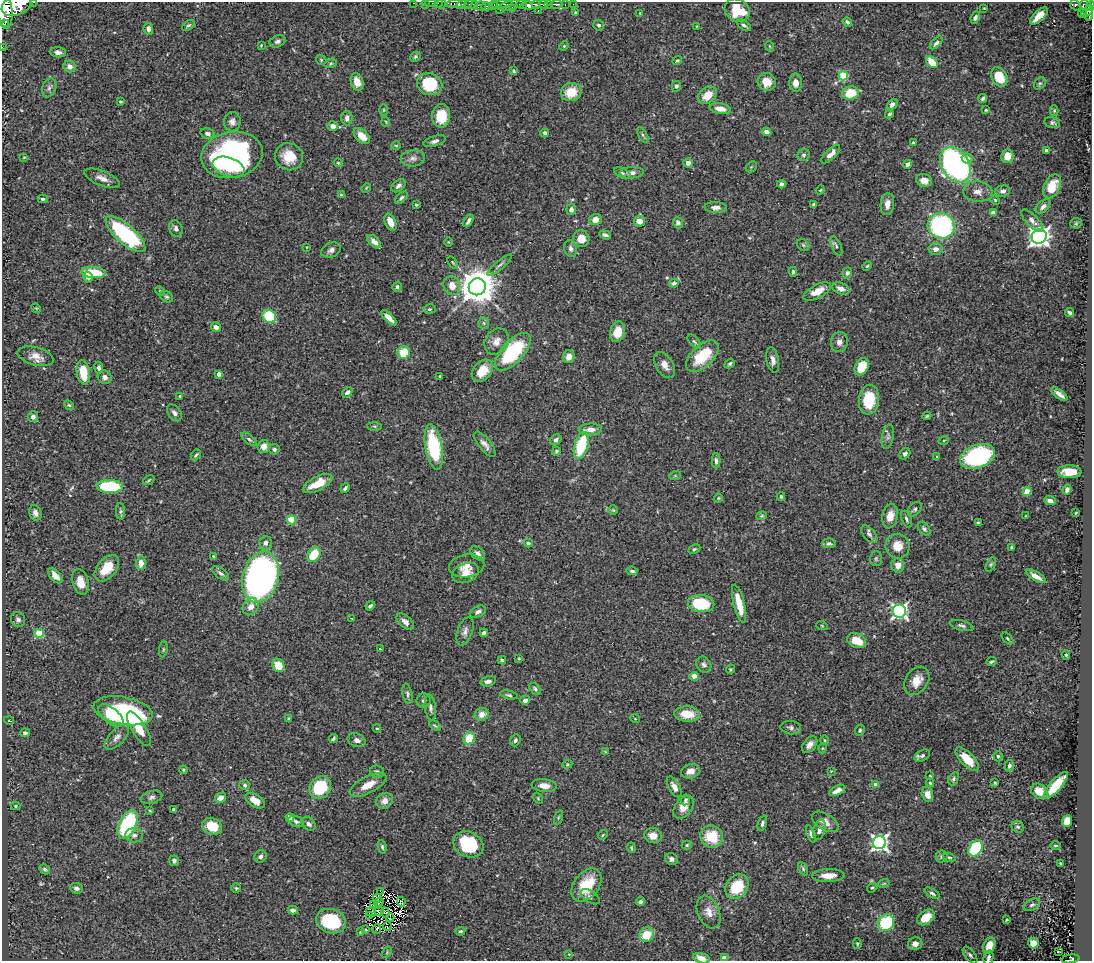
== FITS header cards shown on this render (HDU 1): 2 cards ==
NAXIS1  =                 1090
NAXIS2  =                  959

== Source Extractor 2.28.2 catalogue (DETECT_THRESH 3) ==
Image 1090 x 959 px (HDU 1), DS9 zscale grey, 1 PNG px = 1 image px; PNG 1094 x 963 px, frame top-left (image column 1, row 959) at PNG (2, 2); each listed source drawn as its Kron ellipse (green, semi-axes under 4 px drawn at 4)
Background 0.65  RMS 0.027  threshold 0.0798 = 3 sigma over >= 5 px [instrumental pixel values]
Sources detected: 433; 4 with non-positive FLUX_AUTO (blend fragments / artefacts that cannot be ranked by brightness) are neither listed nor drawn; the other 429 listed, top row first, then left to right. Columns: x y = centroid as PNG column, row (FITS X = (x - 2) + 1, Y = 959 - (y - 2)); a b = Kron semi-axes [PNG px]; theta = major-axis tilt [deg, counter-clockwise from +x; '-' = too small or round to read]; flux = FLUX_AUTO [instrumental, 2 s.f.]
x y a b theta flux
34 2 3 2 - 48
414 3 3 2 - 25
425 3 2 2 - 8.7
431 3 6 2 0 18
438 3 2 2 - 21
442 4 5 2 - 24
457 4 10 4 5 710
464 4 9 4 14 320
471 4 7 3 0 560
502 4 11 4 13 340
522 4 5 3 - 830
536 4 4 3 - 320
543 4 5 3 - 740
548 4 3 3 - 300
556 4 6 3 2 290
565 4 3 3 - 83
573 4 2 2 - 19
17 5 16 10 24 4800
494 5 5 3 - 120
511 5 13 4 15 440
528 5 5 4 - 1200
1075 5 6 4 -52 190
480 6 6 4 12 140
1085 6 6 5 - 390
1090 6 5 3 - 300
486 7 4 3 - 140
984 8 3 2 - 1.2
4 9 19 8 -83 5000
512 9 3 2 - 190
500 10 2 2 - 17
737 10 13 11 -34 68
538 11 3 2 - 35
1087 11 7 3 47 330
575 12 3 2 - 1.7
640 13 3 3 - 1.3
1083 14 4 3 - 93
1089 15 6 4 76 340
1039 16 11 5 43 23
975 17 6 4 66 4.3
847 22 5 3 - 3.4
5 23 2 2 - 4900
188 25 7 4 35 3.3
599 25 5 5 - 3.8
744 25 8 4 -34 4.5
697 26 3 2 - 1.1
148 29 6 4 -84 5.7
277 41 8 6 23 5.3
936 43 8 4 44 4.4
261 45 3 2 - 1.5
564 46 5 4 - 1.9
769 46 5 3 - 1.5
2 47 2 2 - 5.7
58 52 8 5 -5 7.2
415 57 5 4 - 3.1
321 60 5 4 - 2.3
677 61 5 4 - 2.6
932 62 7 4 -45 36
331 63 6 4 17 2.8
70 66 6 5 - 11
514 71 3 3 - 2.5
843 76 5 4 - 82
999 77 10 7 -59 47
357 82 9 6 -73 20
767 82 9 8 - 25
796 83 9 6 -88 11
1040 83 6 5 - 3.1
430 84 13 10 -21 90
676 86 5 4 - 4.9
49 88 10 6 68 6.5
571 92 10 9 - 37
850 93 8 6 11 45
707 95 10 7 38 28
983 98 4 3 - 3.8
120 101 3 2 - 1.7
892 104 6 4 48 8
720 109 11 5 -10 14
384 110 6 4 89 1.7
986 110 3 3 - 1.4
1054 110 5 4 - 2
889 114 4 4 - 3.5
441 116 12 9 87 46
347 118 7 5 90 7.1
232 122 9 8 - 9.1
386 122 5 3 - 1.5
1052 123 8 5 -13 3.9
333 126 5 4 - 9.9
766 132 5 4 - 9.9
207 133 7 5 -14 5.8
545 133 4 4 - 4.7
643 135 9 3 -61 3.5
362 136 10 6 -46 19
434 141 11 5 18 5.9
913 143 4 4 - 2.8
396 145 5 3 - 1.6
1046 150 3 3 - 3.1
831 154 12 5 45 13
232 155 31 23 11 380
804 155 6 5 - 3.8
1007 156 7 6 - 22
24 157 3 2 - 1.2
289 157 14 13 - 37
413 158 12 8 6 10
967 158 5 5 - 13
338 163 4 4 - 1.9
688 163 5 4 - 8.5
907 164 4 4 - 6.1
955 165 19 14 -57 480
229 167 16 9 -19 43
751 167 6 4 44 2.6
622 173 9 4 -25 3.7
631 173 12 6 5 8.2
102 178 19 7 -22 14
924 180 8 6 -21 13
781 184 4 4 - 4.7
398 186 8 5 41 5.7
1052 186 13 8 64 27
366 188 5 4 - 1.7
820 190 4 3 - 1.6
1003 191 7 5 5 6.6
978 192 15 10 -4 14
341 195 4 3 - 1.7
401 198 8 4 44 3.9
43 199 5 3 - 2.9
995 200 5 4 - 2.4
814 204 4 3 - 3.4
887 204 11 6 82 13
416 205 3 3 - 2.4
1043 206 9 5 43 6.2
716 207 11 5 -2 7.4
571 209 5 4 - 7.1
993 213 4 4 - 16
595 220 6 5 - 15
468 221 7 3 59 4.5
640 221 5 5 - 18
1032 221 14 6 -46 9.3
390 222 9 5 -66 22
678 223 6 5 - 6.1
1076 223 6 5 - 2.6
941 226 13 12 - 260
176 228 8 6 -65 6.5
125 234 25 9 -41 230
605 235 6 3 -20 4.9
1039 237 7 7 - 1000
581 239 8 8 - 19
374 242 8 5 -42 9.6
448 242 4 3 - 1.3
803 245 7 5 -46 3.3
836 246 10 4 -66 4.4
307 247 4 2 - 1.1
571 249 8 6 -73 6.5
935 249 7 6 - 8.9
331 250 10 7 24 7.4
453 262 6 4 -53 2.5
500 265 16 3 39 4.7
867 266 5 4 - 1.9
93 272 12 5 -6 56
793 272 5 4 - 2.6
847 273 6 5 - 4
88 277 6 4 -58 7.7
674 283 5 4 - 4.9
452 286 10 8 -64 20
397 287 5 4 - 4.7
477 287 9 8 - 4500
841 288 9 5 -23 9.3
160 291 5 4 - 2.2
817 292 15 6 27 20
166 297 7 5 -37 3.3
36 308 5 4 - 1.9
430 309 6 5 - 3.3
1070 313 4 3 - 4.1
269 316 7 6 - 96
389 318 10 4 -45 12
484 323 6 5 - 2.8
216 327 5 4 - 8.6
618 332 10 7 75 32
694 341 8 4 -47 3.2
496 342 14 11 58 16
839 342 10 8 79 9.1
513 352 23 10 47 160
404 353 6 6 - 49
35 356 18 9 -15 17
569 356 7 5 68 13
702 356 20 10 43 68
773 360 13 6 -79 9.5
730 364 6 4 40 2.9
665 365 14 8 -60 15
862 367 9 6 62 43
99 368 6 4 -80 4.7
482 371 12 9 49 31
83 373 12 6 -81 46
219 374 4 4 - 14
440 376 4 2 - 2
105 377 7 6 - 7.1
347 392 6 4 40 5.5
1059 394 10 4 -37 9
180 396 3 3 - 1.9
869 400 15 10 81 65
69 405 5 4 - 2.2
174 413 9 6 -54 6.5
927 416 4 3 - 2.4
33 417 5 5 - 7.1
374 426 7 4 -1 2.4
590 430 11 6 3 15
888 436 12 5 79 6.5
249 439 9 4 -39 4.4
556 440 6 5 - 5.2
944 440 5 3 - 1.7
485 444 15 6 -51 10
581 446 14 6 74 97
264 447 6 6 - 14
434 447 23 8 -80 150
274 449 5 5 - 5
556 451 4 3 - 3.1
905 454 6 5 - 5.7
196 455 6 3 50 2.8
937 456 3 3 - 1.4
978 456 18 11 19 260
716 461 8 4 -88 5.1
1070 472 12 6 -2 30
675 476 6 4 18 2.2
149 480 6 3 36 2.2
318 484 16 7 26 34
110 486 13 6 -2 110
345 488 5 3 - 3.7
1067 489 5 3 - 6
1027 491 5 4 - 33
781 496 4 3 - 2.6
718 498 4 4 - 2
1050 501 6 4 -22 7.8
915 509 8 5 47 4.2
613 510 4 4 - 2.2
121 511 8 4 -87 3.5
35 513 8 6 -70 7.7
1076 513 3 2 - 1.5
762 516 5 4 - 2.1
890 516 12 8 78 18
1026 516 3 3 - 1.5
906 519 8 4 -69 4.2
292 520 4 4 - 68
978 523 4 3 - 1.9
924 529 7 5 -49 4.2
869 534 10 6 -48 6
265 543 7 6 - 7.5
528 543 4 3 - 2.6
829 543 7 5 3 4.2
897 546 12 12 - 27
1011 547 3 3 - 2.2
694 549 6 4 27 2.5
478 553 8 5 -43 7.4
314 555 8 6 56 56
214 556 4 4 - 2.6
876 559 7 6 - 3.4
141 563 7 5 88 19
991 564 8 4 62 3.1
898 565 7 6 - 15
467 566 18 11 9 18
107 568 15 9 50 39
632 571 6 4 -7 3.2
220 573 10 5 -38 5.4
465 573 14 9 20 17
55 576 9 5 -49 13
1036 576 11 4 -31 12
261 577 26 18 76 650
80 582 13 8 -74 25
701 603 13 8 -5 86
739 603 19 5 -76 33
370 606 5 3 - 4
251 607 9 7 53 14
899 611 6 6 - 500
478 612 8 5 28 7.1
352 619 4 2 - 1.3
18 620 7 7 - 5.3
405 622 10 6 -42 9
822 626 6 3 -20 1.9
962 626 12 5 -15 4.8
465 631 15 7 71 9.1
39 633 5 4 - 68
484 633 4 3 - 4.7
1007 639 7 3 -46 2.3
857 641 10 7 -23 32
163 649 8 4 82 2.7
380 649 3 3 - 1.4
1066 655 5 4 - 2.3
519 658 4 3 - 1.8
502 660 4 3 - 2.9
991 662 5 3 - 3.2
278 665 7 6 - 31
704 665 8 7 - 5.5
730 669 5 4 - 2.2
694 676 4 4 - 12
488 681 8 5 15 7
917 681 15 11 56 22
535 689 7 4 -46 3.5
407 694 10 4 -79 4.3
509 695 9 4 -13 3.4
525 700 5 4 - 7.7
424 701 7 7 - 5.1
430 707 13 5 -83 6.7
123 711 30 13 -11 250
482 714 7 6 - 15
687 714 12 7 -4 36
111 716 15 7 -39 35
288 718 4 3 - 1.7
635 719 5 3 - 1.3
9 721 5 3 - 1.4
435 726 7 4 -31 2.7
791 727 10 6 -7 5.7
377 728 4 4 - 1.6
139 729 20 7 -59 54
860 730 6 4 70 2.9
25 733 5 4 - 4
117 737 16 7 47 11
333 738 4 3 - 3.1
469 738 6 5 - 46
357 740 9 6 -19 7.3
515 740 6 5 - 4.8
825 740 4 3 - 1.5
810 745 10 6 53 10
823 748 5 3 - 1.4
605 751 4 2 - 1.5
922 756 8 5 30 4.9
998 756 5 4 - 2.6
967 759 15 6 -45 33
567 764 5 4 - 2.1
1009 766 6 4 76 5.2
183 770 4 3 - 1.8
690 771 9 7 15 12
831 771 2 2 - 1.2
377 772 7 6 - 4.7
930 776 4 3 - 1.3
954 779 7 4 60 3.7
930 783 4 3 - 2.5
995 783 4 3 - 2.1
876 784 4 4 - 16
245 785 5 5 - 3.5
368 785 20 8 28 26
544 785 12 6 -6 14
1056 785 17 6 48 51
320 787 12 10 51 85
674 787 11 5 -60 12
837 790 9 4 26 11
1039 791 9 7 -37 21
927 794 7 5 -75 13
151 797 11 6 17 6.3
220 798 6 4 32 12
538 798 6 4 -58 2
686 800 5 4 - 3.7
255 801 10 6 -33 20
385 801 9 7 35 13
16 806 5 4 - 2.3
684 807 13 8 55 21
174 810 4 3 - 4.5
150 811 3 2 - 1.7
290 818 4 4 - 7.1
558 818 7 3 71 2.3
296 821 8 5 -21 4.9
1067 821 6 5 - 27
825 822 14 8 -31 14
762 823 8 4 72 4.6
128 824 15 8 65 150
309 824 8 6 -42 6.3
212 826 10 8 -24 36
1018 827 6 5 - 4.1
819 830 10 6 74 8.9
811 834 9 4 -69 4.9
134 835 9 7 2 6.9
603 835 5 4 - 2.4
653 836 8 7 - 17
712 837 12 10 -28 54
879 843 6 6 - 640
468 844 15 12 -26 110
687 845 5 4 - 2.4
1055 846 5 2 - 2.1
382 847 7 4 -81 3.5
631 848 5 4 - 2.5
975 848 9 6 57 110
260 856 7 5 51 5.5
942 856 6 6 - 3.2
949 857 6 4 -16 2.4
672 859 7 5 -28 6.1
174 861 5 5 - 5.4
1060 864 3 3 - 2.2
45 869 6 4 -30 3.9
803 869 7 4 -64 3
828 875 16 6 2 20
884 883 6 3 19 2
586 885 19 12 53 58
737 887 13 10 54 66
76 888 6 5 - 5.9
236 888 5 4 - 2.4
872 888 5 4 - 2.1
380 891 2 2 - 210
932 893 8 4 -30 4.2
590 897 11 6 -34 4.8
377 898 4 3 - 3.3
379 902 5 3 - 4.1
401 902 5 3 - 3.2
641 902 4 3 - 5
374 905 3 2 - 1.9
1032 905 9 5 28 4.9
293 910 5 4 - 5.7
379 911 5 3 - 0.84
371 912 5 2 - 0.15
709 912 17 11 -68 18
385 913 5 3 - 1.8
369 916 2 2 - 2.4
926 917 9 6 37 33
390 918 4 2 - 1.1
1007 920 3 2 - 1.6
331 921 15 12 -17 100
886 923 8 7 - 100
387 926 4 2 - 2.3
377 929 5 2 - 2.8
366 930 3 3 - 1.7
460 931 5 3 - 2.8
360 932 3 3 - 1.3
646 935 7 7 - 39
857 943 5 4 - 2.5
1033 943 5 5 - 17
915 944 7 6 - 10
989 946 8 6 69 31
1058 951 3 3 - 2.3
387 952 6 4 58 2.2
569 954 3 3 - 1.1
970 955 10 5 -52 4.7
701 958 9 5 -16 13
724 958 4 4 - 21
989 958 7 5 76 5
1071 959 9 4 7 140
At the frame edge (FLAGS 8, measured only in part): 15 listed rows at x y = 34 2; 414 3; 425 3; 431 3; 438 3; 442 4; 457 4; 17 5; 1090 6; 4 9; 2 47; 701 958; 724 958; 989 958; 1071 959
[4 non-positive-flux detections neither listed nor drawn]